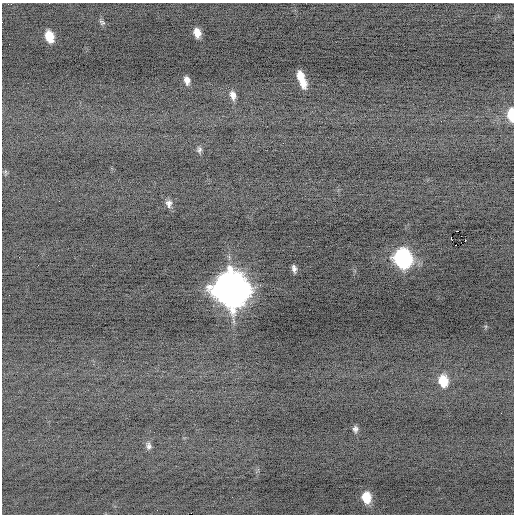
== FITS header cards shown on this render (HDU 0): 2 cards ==
NAXIS1  =                  512 / Axis length
NAXIS2  =                  512 / Axis length

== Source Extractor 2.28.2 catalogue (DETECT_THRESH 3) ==
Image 512 x 512 px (HDU 0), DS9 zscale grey, 1 PNG px = 1 image px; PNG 516 x 516 px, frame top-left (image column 1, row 512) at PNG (2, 3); no overlay
Background -0.357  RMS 0.71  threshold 2.13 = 3 sigma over >= 5 px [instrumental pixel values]
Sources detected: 23; all 23 listed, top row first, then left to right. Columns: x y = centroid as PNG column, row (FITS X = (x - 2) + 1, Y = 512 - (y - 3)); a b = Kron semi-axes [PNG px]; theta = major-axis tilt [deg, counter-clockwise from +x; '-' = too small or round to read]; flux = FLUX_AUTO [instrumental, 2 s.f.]
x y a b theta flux
102 22 10 7 -43 140
197 33 10 7 -75 500
49 36 11 7 -74 980
300 76 10 6 -82 570
187 80 8 5 -77 280
303 83 12 8 -79 520
233 95 11 7 -74 290
511 115 11 6 -85 1100
441 121 2 2 - 46
199 149 9 7 -89 140
5 172 6 5 - 76
169 203 10 7 -87 240
458 231 3 2 - 590
451 239 4 3 - 450
465 240 2 2 - 120
455 245 2 2 - 54
403 259 12 10 -76 10000
294 269 7 4 -80 170
231 289 16 14 -70 98000
443 381 12 9 -81 1100
355 429 8 7 - 170
149 446 10 7 -80 180
366 497 11 8 -83 1000
At the frame edge (FLAGS 8, measured only in part): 1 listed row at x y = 511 115